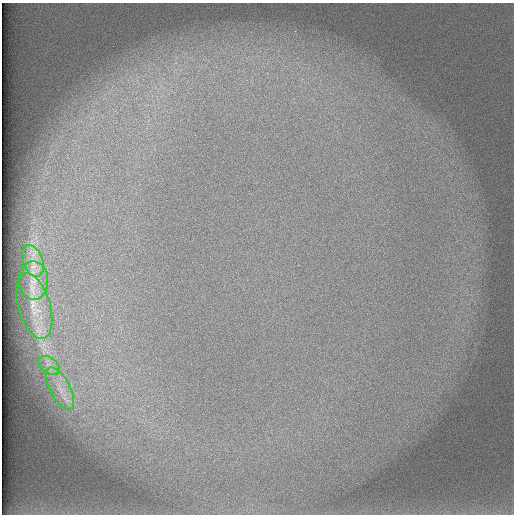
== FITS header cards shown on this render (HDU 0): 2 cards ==
NAXIS1  =                  512 /
NAXIS2  =                  512 /

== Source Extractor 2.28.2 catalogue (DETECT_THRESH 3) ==
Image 512 x 512 px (HDU 0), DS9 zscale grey, 1 PNG px = 1 image px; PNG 516 x 516 px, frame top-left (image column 1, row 512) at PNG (2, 3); each listed source drawn as its Kron ellipse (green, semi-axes under 4 px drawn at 4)
Background 102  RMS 3.2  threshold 9.5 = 3 sigma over >= 5 px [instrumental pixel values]
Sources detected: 5; all 5 listed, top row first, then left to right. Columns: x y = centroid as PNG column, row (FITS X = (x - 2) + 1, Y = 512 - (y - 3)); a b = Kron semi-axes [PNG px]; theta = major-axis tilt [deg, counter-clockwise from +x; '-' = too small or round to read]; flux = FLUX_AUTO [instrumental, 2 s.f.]
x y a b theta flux
33 261 16 10 -69 2900
34 280 19 14 -89 4200
34 306 34 16 -73 5500
49 365 11 8 -37 1400
60 388 23 10 -62 4000